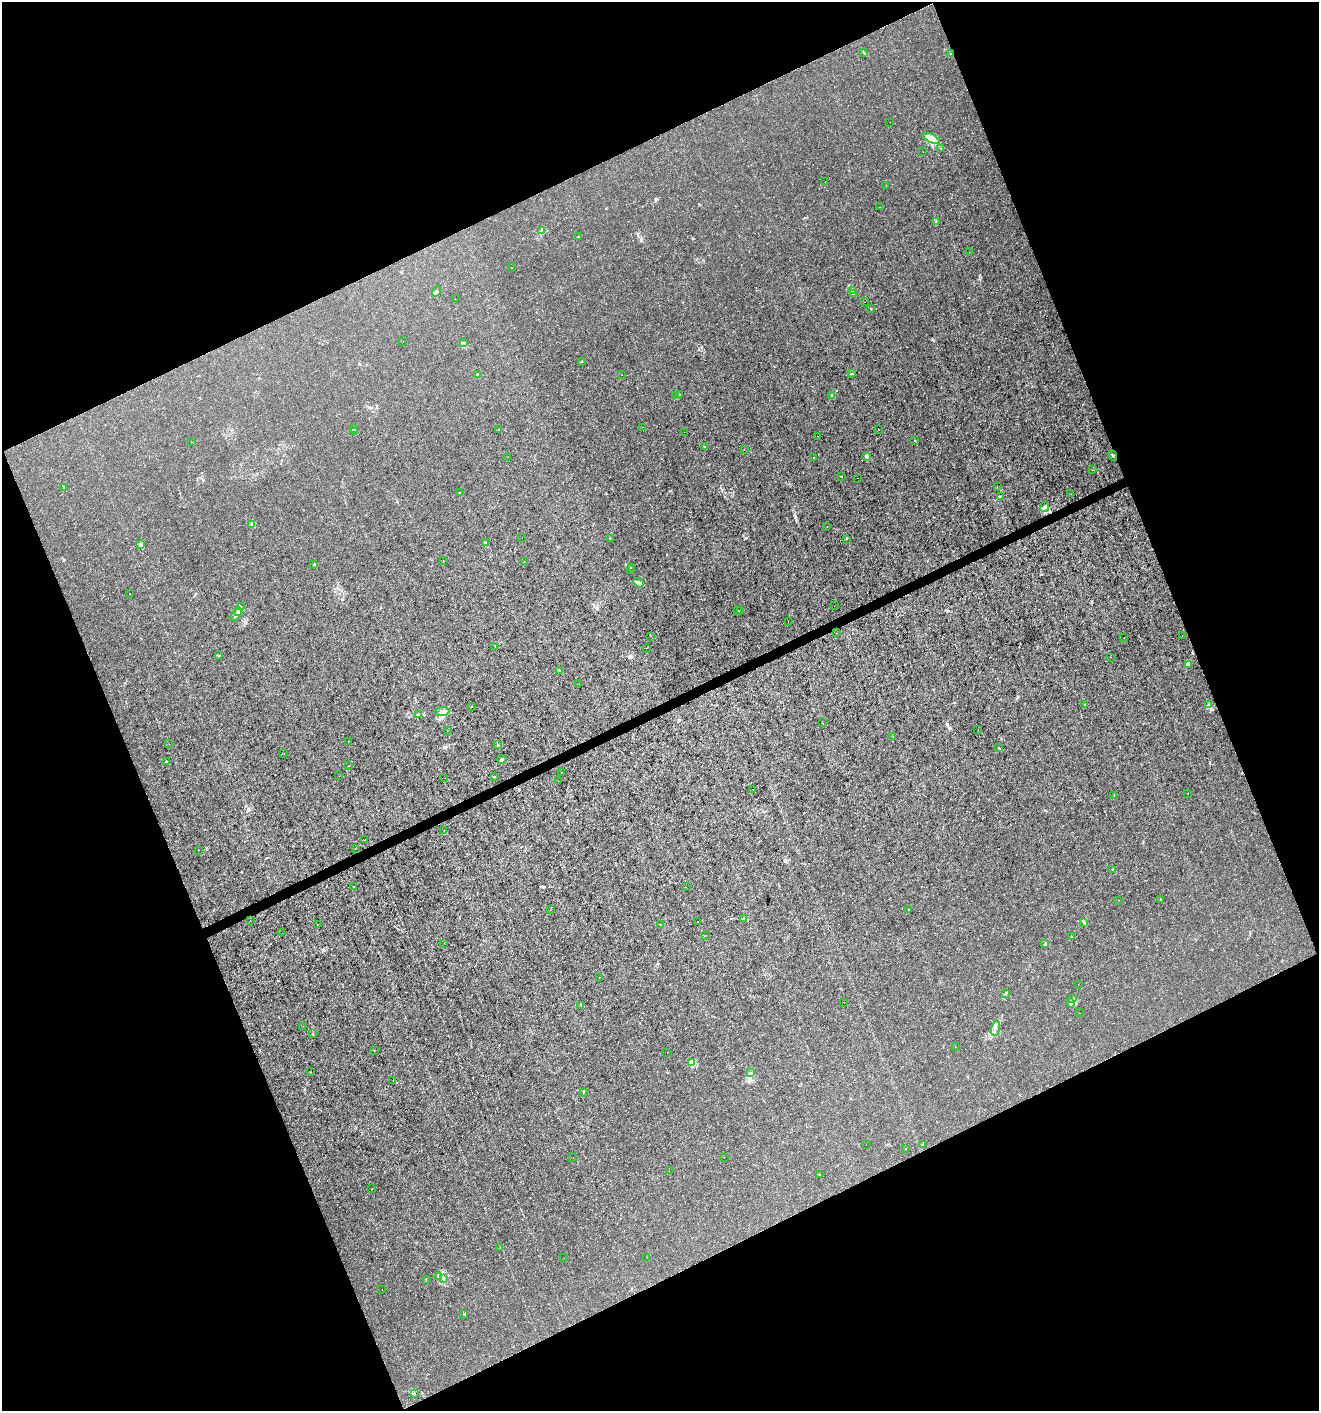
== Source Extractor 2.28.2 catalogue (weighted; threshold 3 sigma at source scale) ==
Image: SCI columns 89-5353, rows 3-5638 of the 5499 x 5638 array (HDU 1 of 3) = the unmasked area's bounding box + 8 px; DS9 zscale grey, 4 x 4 block average (1 PNG px = mean of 4 x 4 image px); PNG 1321 x 1413 px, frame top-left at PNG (2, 2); each listed source drawn as its Kron ellipse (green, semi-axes under 4 px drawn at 4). Shown black and unused: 44% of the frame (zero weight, under 3 of 4 exposures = <1% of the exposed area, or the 3 px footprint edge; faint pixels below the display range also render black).
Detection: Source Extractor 2.28.2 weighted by HDU 2 'WHT'. Background 4.62e-04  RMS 9.4e-04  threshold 0.00424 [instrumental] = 3 sigma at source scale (4.5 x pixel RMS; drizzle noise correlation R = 1.50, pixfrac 1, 0.0396/0.0396 arcsec/px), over >= 5 px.
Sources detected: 183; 5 cosmic-ray / hot-pixel residue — neither listed nor drawn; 5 coinciding with a brighter row at this scale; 5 inside a brighter listed object's ellipse — not listed separately; the other 168 listed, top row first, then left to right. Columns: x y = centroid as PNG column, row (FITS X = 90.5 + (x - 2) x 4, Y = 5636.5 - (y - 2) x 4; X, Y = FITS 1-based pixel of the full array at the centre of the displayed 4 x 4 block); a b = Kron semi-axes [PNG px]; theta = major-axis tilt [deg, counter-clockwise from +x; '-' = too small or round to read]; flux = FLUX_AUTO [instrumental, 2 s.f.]
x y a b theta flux
864 52 2 2 - 0.35
950 54 2 2 - 0.2
890 122 2 2 - 0.16
931 139 9 4 -26 9.1
941 149 3 2 - 0.23
923 152 2 2 - 0.29
825 182 2 2 - 0.075
886 185 2 2 - 0.11
880 207 2 2 - 0.12
936 221 2 2 - 0.21
541 231 2 2 - 0.31
578 237 3 2 - 0.5
969 252 2 2 - 0.12
511 268 2 2 - 0.15
852 290 3 2 - 0.84
437 291 5 2 - 0.89
853 294 3 2 - 0.57
455 299 2 2 - 0.087
865 302 2 2 - 0.061
871 309 2 2 - 0.42
403 341 2 2 - 0.13
463 343 2 2 - 0.46
582 361 2 2 - 0.16
851 374 2 2 - 0.22
478 375 2 2 - 2.3
622 375 2 2 - 0.094
680 394 2 2 - 0.34
832 395 2 2 - 0.25
675 396 2 2 - 0.095
642 427 2 2 - 0.4
353 429 2 2 - 0.17
499 429 2 2 - 0.86
878 430 2 2 - 0.1
354 431 2 2 - 0.26
684 432 2 2 - 0.08
818 436 2 2 - 0.78
914 440 2 2 - 0.18
191 442 2 2 - 0.11
705 447 2 2 - 0.22
744 450 2 2 - 0.12
1112 455 5 2 - 0.48
867 456 2 2 - 2.1
508 457 2 2 - 0.098
813 457 2 2 - 0.15
1093 470 2 2 - 0.17
842 476 2 2 - 0.16
858 478 2 2 - 0.098
63 487 2 2 - 0.25
997 487 2 2 - 0.11
460 493 2 2 - 1.3
1071 494 2 2 - 0.099
1000 496 2 2 - 0.34
1044 507 5 3 - 1.4
252 524 3 2 - 0.78
827 527 2 2 - 0.14
522 538 2 2 - 0.22
610 538 2 2 - 0.2
846 539 2 2 - 0.31
485 542 3 2 - 0.3
141 545 3 2 - 0.45
444 561 2 2 - 0.17
524 562 2 2 - 0.11
313 564 2 2 - 0.16
631 567 2 2 - 0.15
631 569 2 2 - 0.24
639 583 5 2 - 0.9
129 593 2 2 - 0.25
834 606 2 2 - 0.08
241 607 2 2 - 0.24
738 610 2 2 - 0.2
740 611 2 2 - 0.13
238 612 3 2 - 1.8
236 615 7 3 43 1.4
788 622 2 2 - 0.11
836 633 2 2 - 0.12
1182 635 2 2 - 0.16
651 636 2 2 - 0.11
1123 638 2 2 - 0.14
495 646 2 2 - 0.33
646 648 2 2 - 0.083
218 655 2 2 - 0.3
1111 657 2 2 - 0.19
1188 664 2 2 - 0.18
560 670 2 2 - 0.23
579 684 2 2 - 0.096
1084 704 2 2 - 0.16
1209 704 3 2 - 0.38
472 707 2 2 - 0.11
442 711 7 4 4 2.4
419 714 4 2 - 0.59
822 723 2 2 - 0.19
978 730 2 2 - 0.13
447 731 2 2 - 0.43
893 736 2 2 - 0.13
348 741 2 2 - 0.2
169 744 2 2 - 0.18
498 745 4 2 - 0.5
999 748 2 2 - 0.48
284 753 2 2 - 0.086
502 759 4 2 - 0.64
166 761 3 2 - 0.53
348 765 2 2 - 0.58
561 772 2 2 - 0.15
339 776 2 2 - 0.13
494 777 2 2 - 0.3
445 778 2 2 - 0.14
558 781 2 2 - 0.081
753 789 2 2 - 0.69
1188 793 2 2 - 0.34
1114 796 2 2 - 0.21
444 830 2 2 - 0.1
365 840 2 2 - 0.32
355 849 2 2 - 0.11
199 850 2 2 - 0.47
1113 869 3 2 - 0.32
354 887 2 2 - 0.14
686 887 2 2 - 0.13
1160 899 2 2 - 0.24
1118 900 2 2 - 0.086
908 909 2 2 - 0.085
550 910 2 2 - 0.12
743 919 2 2 - 0.33
250 921 2 2 - 1.3
697 921 2 2 - 0.15
1084 923 3 2 - 0.64
317 924 2 2 - 0.44
660 925 2 2 - 0.22
282 933 2 2 - 0.062
705 935 2 2 - 0.095
1072 937 2 2 - 0.35
444 943 2 2 - 0.1
1045 943 3 2 - 0.36
600 977 2 2 - 0.16
1078 984 2 2 - 0.073
1005 994 2 2 - 0.35
1073 999 3 2 - 0.57
844 1002 2 2 - 0.16
1070 1003 5 3 - 1.5
581 1005 2 2 - 0.45
1080 1013 2 2 - 0.085
303 1026 2 2 - 0.084
995 1028 7 3 77 1.6
313 1034 3 2 - 0.43
955 1046 2 2 - 0.099
374 1051 2 2 - 0.13
667 1052 2 2 - 0.16
691 1063 3 2 - 0.89
310 1072 2 2 - 0.098
750 1072 2 2 - 0.43
393 1080 2 2 - 0.12
583 1092 2 2 - 0.2
866 1145 2 2 - 0.093
922 1145 3 2 - 0.38
906 1149 2 2 - 0.097
573 1157 2 2 - 0.095
724 1158 2 2 - 0.15
669 1171 2 2 - 0.52
819 1175 2 2 - 0.32
372 1189 2 2 - 0.2
500 1248 2 2 - 0.15
647 1257 2 2 - 0.085
564 1258 2 2 - 0.26
438 1276 2 2 - 0.31
444 1278 3 2 - 0.57
426 1279 3 2 - 0.26
382 1289 2 2 - 0.19
464 1314 2 2 - 0.51
414 1393 2 2 - 0.2
Diffuse or blended objects may show on this block-average render without a row.